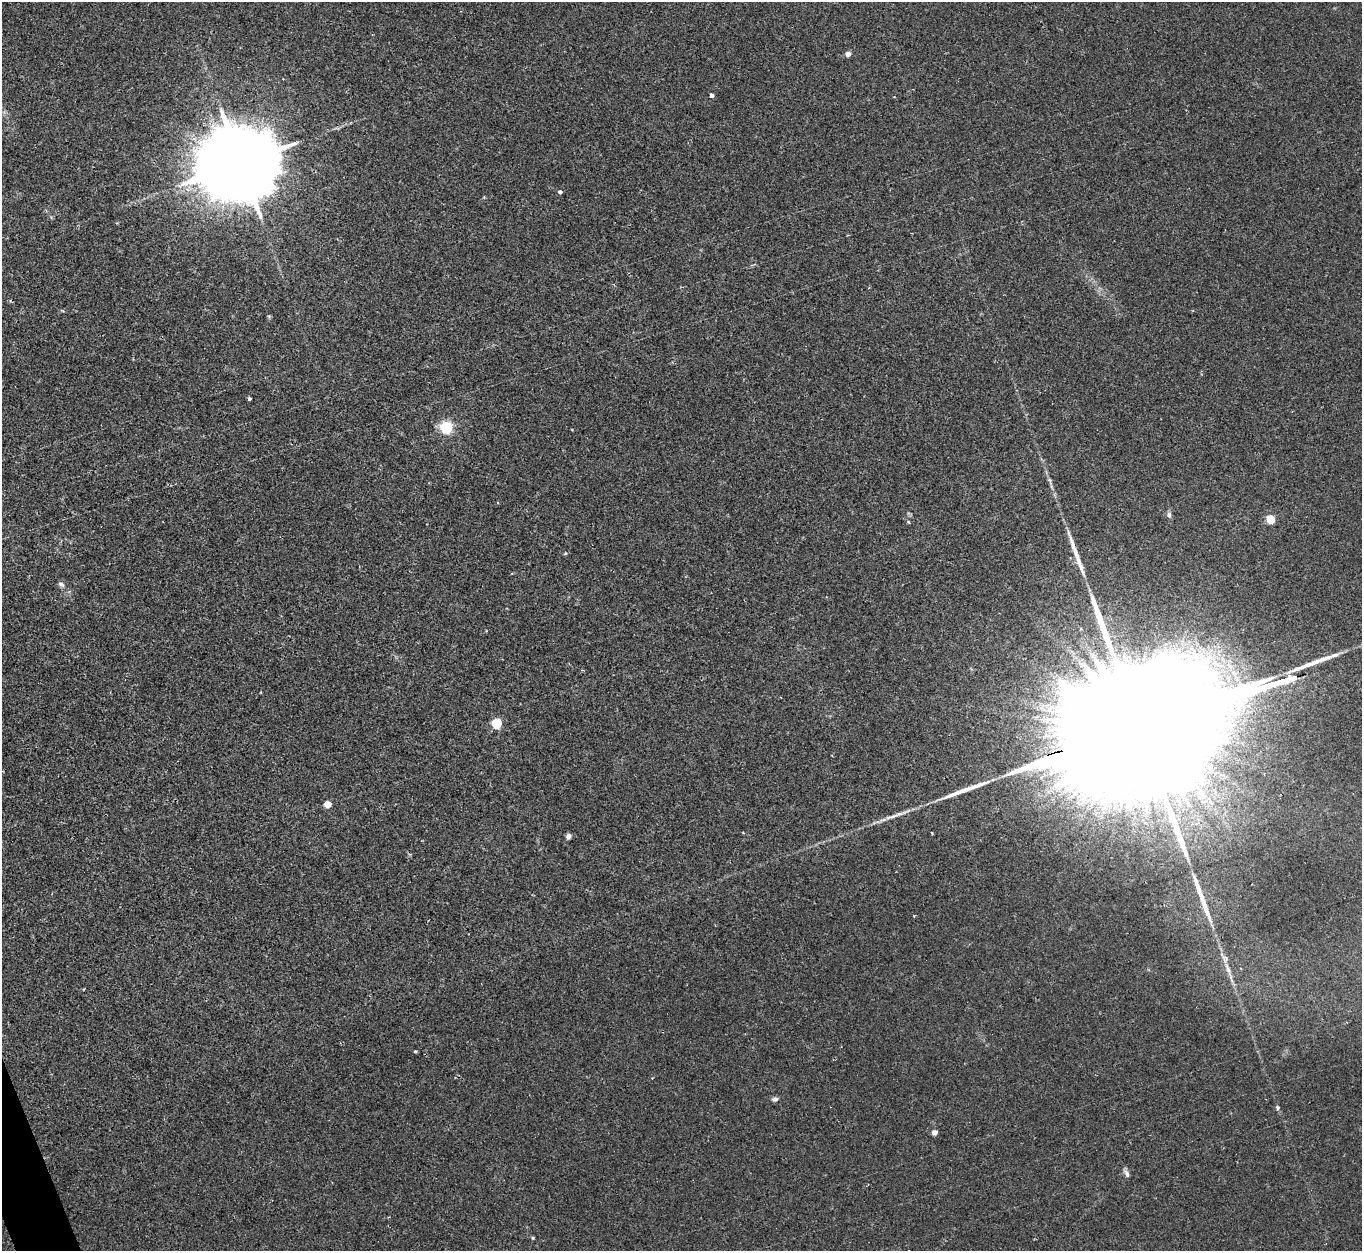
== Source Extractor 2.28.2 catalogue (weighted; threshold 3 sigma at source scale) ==
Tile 7 of 4 x 4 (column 3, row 2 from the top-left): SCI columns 2732-4091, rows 2683-3931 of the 5466 x 5490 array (HDU 1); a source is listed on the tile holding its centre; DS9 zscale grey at full resolution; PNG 1364 x 1253 px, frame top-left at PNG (2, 2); no overlay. Shown black and unused: <1% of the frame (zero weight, under 2 of 3 exposures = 2% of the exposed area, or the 3 px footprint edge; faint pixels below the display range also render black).
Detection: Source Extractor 2.28.2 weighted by HDU 2 'WHT'; one run over the whole footprint, this tile lists its part. Background 0.0246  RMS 0.0064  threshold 0.0289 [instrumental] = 3 sigma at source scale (4.5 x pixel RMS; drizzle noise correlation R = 1.50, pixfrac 1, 0.05/0.05 arcsec/px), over >= 5 px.
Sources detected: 29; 4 long thin detections or spike segments (spike, bleed or trail) — not listed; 1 inside a brighter listed object's ellipse — not listed separately; the other 24 listed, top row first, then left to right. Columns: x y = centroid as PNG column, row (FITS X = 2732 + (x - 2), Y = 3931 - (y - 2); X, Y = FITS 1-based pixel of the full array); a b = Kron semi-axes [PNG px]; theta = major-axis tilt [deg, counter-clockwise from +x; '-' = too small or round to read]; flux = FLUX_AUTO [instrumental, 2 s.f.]
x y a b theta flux
848 54 4 4 - 4.2
712 95 4 4 - 2.2
241 163 23 18 13 11000
560 192 4 4 - 1.6
249 399 3 3 - 1.6
446 427 6 5 - 110
572 430 3 2 - 0.47
1169 515 7 6 - 1.7
1270 519 5 5 - 22
61 584 10 6 -32 1.9
261 692 3 2 - 0.58
1152 722 165 22 17 150000
496 723 5 5 - 42
327 804 5 4 - 12
932 833 3 2 - 0.73
568 836 6 5 - 2.6
914 916 4 2 - 0.51
1228 968 18 5 -68 4.7
415 1051 4 3 - 0.72
775 1099 8 6 8 1.9
1278 1108 6 5 - 1.1
934 1132 4 4 - 5.7
1127 1173 12 5 -63 2.2
533 1238 4 4 - 0.69
Overlapping masked pixels (flux is a lower limit): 1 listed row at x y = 1152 722
Isophote crosses this tile's border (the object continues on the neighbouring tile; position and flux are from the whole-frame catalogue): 1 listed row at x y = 1152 722